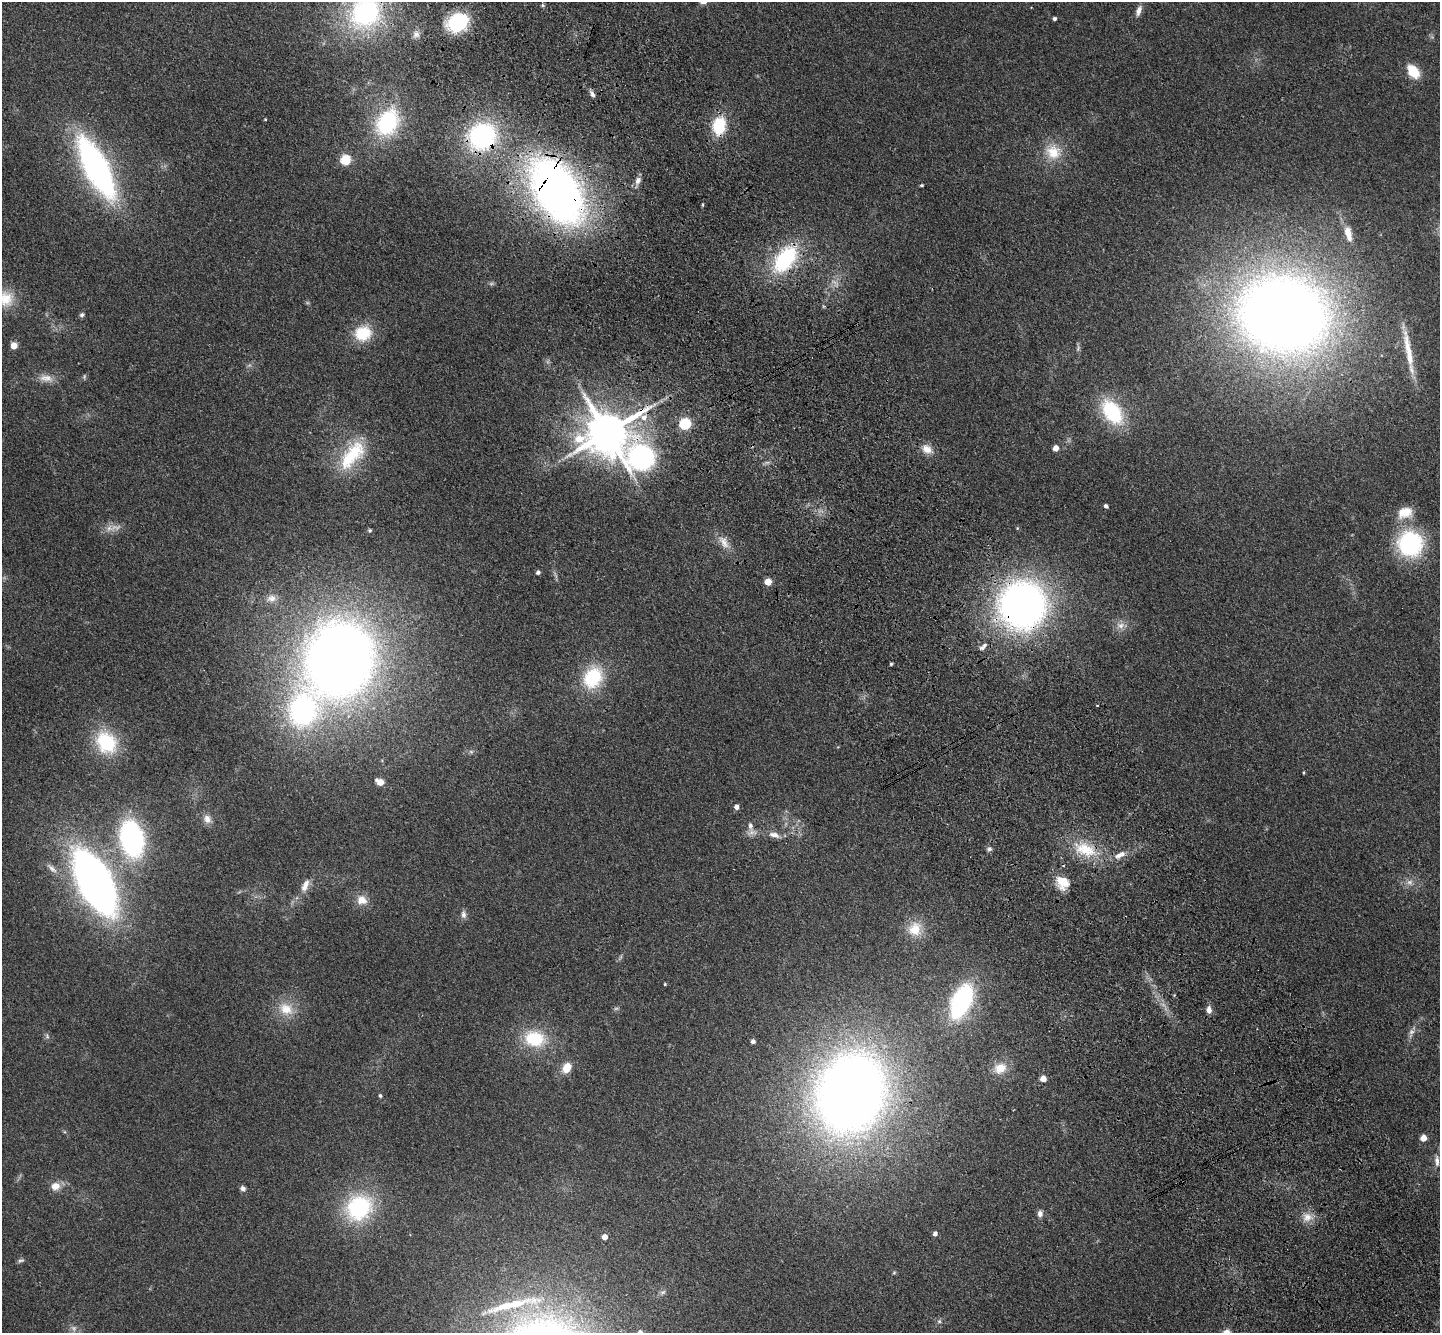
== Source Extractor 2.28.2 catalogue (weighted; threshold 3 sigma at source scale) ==
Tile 6 of 4 x 4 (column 2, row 2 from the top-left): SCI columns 1544-2981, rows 3019-4349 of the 5965 x 5897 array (HDU 1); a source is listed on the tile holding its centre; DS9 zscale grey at full resolution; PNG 1442 x 1335 px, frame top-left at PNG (2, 2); no overlay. Shown black and unused: <1% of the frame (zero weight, under 3 of 4 exposures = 6% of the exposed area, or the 3 px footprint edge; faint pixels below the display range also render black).
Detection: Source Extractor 2.28.2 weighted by HDU 2 'WHT'; one run over the whole footprint, this tile lists its part. Background 0.115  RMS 0.0064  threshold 0.0287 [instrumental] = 3 sigma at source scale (4.5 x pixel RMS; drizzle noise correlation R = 1.50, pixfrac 1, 0.05/0.05 arcsec/px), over >= 5 px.
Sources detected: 101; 4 too faint to see at this stretch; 1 cosmic-ray / hot-pixel residue — not listed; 1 inside a brighter listed object's ellipse — not listed separately; the other 95 listed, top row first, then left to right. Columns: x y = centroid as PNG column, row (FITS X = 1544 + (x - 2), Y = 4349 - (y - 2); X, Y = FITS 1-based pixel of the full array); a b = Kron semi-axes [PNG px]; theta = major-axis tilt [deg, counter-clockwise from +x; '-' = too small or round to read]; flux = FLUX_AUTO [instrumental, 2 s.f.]
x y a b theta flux
1139 10 14 6 72 3.7
365 12 37 34 49 110
1054 19 3 3 - 1.4
457 23 22 18 29 36
416 34 10 9 - 3.3
1413 71 12 8 -53 21
592 94 10 5 -57 2.2
265 119 3 3 - 0.55
387 122 37 26 60 56
719 126 22 15 79 24
482 136 25 23 38 92
1053 152 22 21 - 16
345 160 5 5 - 49
96 168 47 16 -62 260
638 181 10 7 62 3.5
922 185 4 3 - 0.87
556 191 61 35 -58 460
703 205 5 3 - 0.7
1348 234 22 9 -76 9.3
785 259 36 20 52 57
5 299 23 22 - 16
1283 314 69 56 -11 970
82 315 6 5 - 1.4
363 333 20 17 19 21
14 346 5 4 - 12
1078 348 10 4 78 1.5
1408 351 59 8 -80 17
46 378 21 10 -5 6.3
1112 412 30 18 -55 45
644 417 8 7 - 4.6
685 424 5 5 - 68
607 433 14 12 23 2700
1056 448 5 4 - 7.2
927 449 15 11 -29 6.4
352 455 47 21 51 38
641 458 37 32 -73 130
1106 506 4 4 - 1.8
1405 512 18 12 18 12
116 527 21 8 7 5.4
724 543 18 9 -65 6.5
1410 544 24 24 - 72
538 572 4 4 - 2.1
768 582 5 5 - 15
271 598 12 9 5 4.4
1022 605 39 38 - 320
1120 625 13 9 -1 4.7
983 647 14 5 42 2.5
340 660 69 59 72 700
891 664 3 3 - 0.93
593 677 23 18 59 40
106 742 27 21 -53 39
471 752 7 4 -1 1.3
1304 773 4 2 - 0.58
380 782 6 4 -28 12
736 807 4 4 - 4.1
207 819 12 9 -68 4.5
750 826 15 8 -79 4.3
774 835 16 8 -14 5
132 838 28 17 -79 140
989 849 7 6 - 1.7
1085 849 34 18 -19 25
1120 855 17 7 27 5.4
52 868 19 6 -41 3.8
95 882 48 22 -62 470
1062 882 17 13 -53 12
305 885 18 8 66 6.1
362 900 13 12 - 7.3
463 914 11 7 -83 2.5
915 929 20 18 64 14
665 984 3 3 - 0.71
961 1001 25 13 66 120
286 1009 21 16 -31 14
1209 1010 9 6 -89 3.6
1411 1032 8 7 - 2.4
535 1039 26 19 -10 30
753 1041 4 4 - 2.5
567 1068 10 7 63 10
1000 1068 18 14 24 9.8
1043 1079 4 4 - 9.3
851 1093 59 48 70 790
380 1096 4 4 - 1.1
1423 1138 5 4 - 10
1437 1161 16 6 -86 3.8
55 1186 11 9 19 6.5
243 1188 7 6 - 2.2
359 1208 33 29 41 61
1040 1214 9 7 90 2.7
1307 1217 14 12 24 6.6
935 1234 5 4 - 2.5
605 1237 4 4 - 6.5
21 1260 10 5 21 1.4
894 1273 6 4 2 0.78
663 1292 7 4 44 1.4
515 1304 72 11 12 34
939 1321 6 5 - 1.3
Overlapping masked pixels (flux is a lower limit): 8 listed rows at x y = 365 12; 719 126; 482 136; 556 191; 785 259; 607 433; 641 458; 1022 605
Isophote crosses this tile's border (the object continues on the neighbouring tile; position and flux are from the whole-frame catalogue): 2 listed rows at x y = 365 12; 5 299